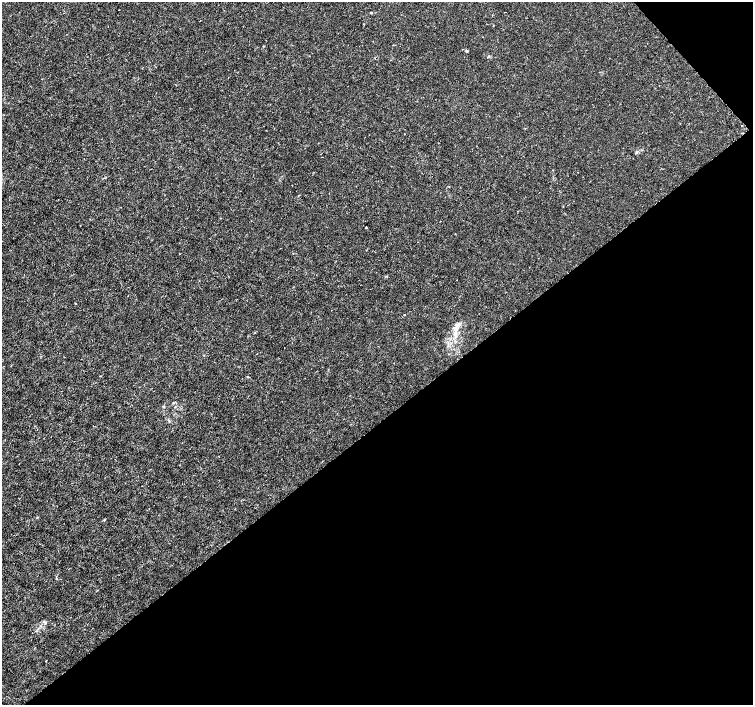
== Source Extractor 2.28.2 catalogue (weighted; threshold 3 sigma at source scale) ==
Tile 12 of 4 x 4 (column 4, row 3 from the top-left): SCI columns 4511-6012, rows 1616-3020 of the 6012 x 5974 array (HDU 1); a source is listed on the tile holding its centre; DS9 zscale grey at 2 x 2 block average (1 PNG px = mean of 2 x 2 image px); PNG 755 x 707 px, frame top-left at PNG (2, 2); no overlay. Shown black and unused: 41% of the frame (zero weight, under 3 of 4 exposures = <1% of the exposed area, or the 3 px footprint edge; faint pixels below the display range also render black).
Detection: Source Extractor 2.28.2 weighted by HDU 2 'WHT'; one run over the whole footprint, this tile lists its part. Background 0.00115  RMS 0.0013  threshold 0.00601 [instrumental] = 3 sigma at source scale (4.5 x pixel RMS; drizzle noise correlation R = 1.50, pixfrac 1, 0.0396/0.0396 arcsec/px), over >= 5 px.
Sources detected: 9; all 9 listed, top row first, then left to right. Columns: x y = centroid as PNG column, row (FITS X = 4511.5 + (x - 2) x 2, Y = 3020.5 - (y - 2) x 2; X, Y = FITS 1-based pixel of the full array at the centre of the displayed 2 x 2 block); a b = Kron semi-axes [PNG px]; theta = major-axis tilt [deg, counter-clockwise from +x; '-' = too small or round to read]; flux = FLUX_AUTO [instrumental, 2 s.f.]
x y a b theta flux
371 13 3 2 - 0.24
467 51 3 3 - 0.26
636 152 3 2 - 0.24
366 227 2 2 - 0.32
404 315 2 2 - 0.18
457 327 14 5 71 2.4
248 376 2 2 - 0.77
173 403 3 3 - 0.24
104 520 3 2 - 0.24